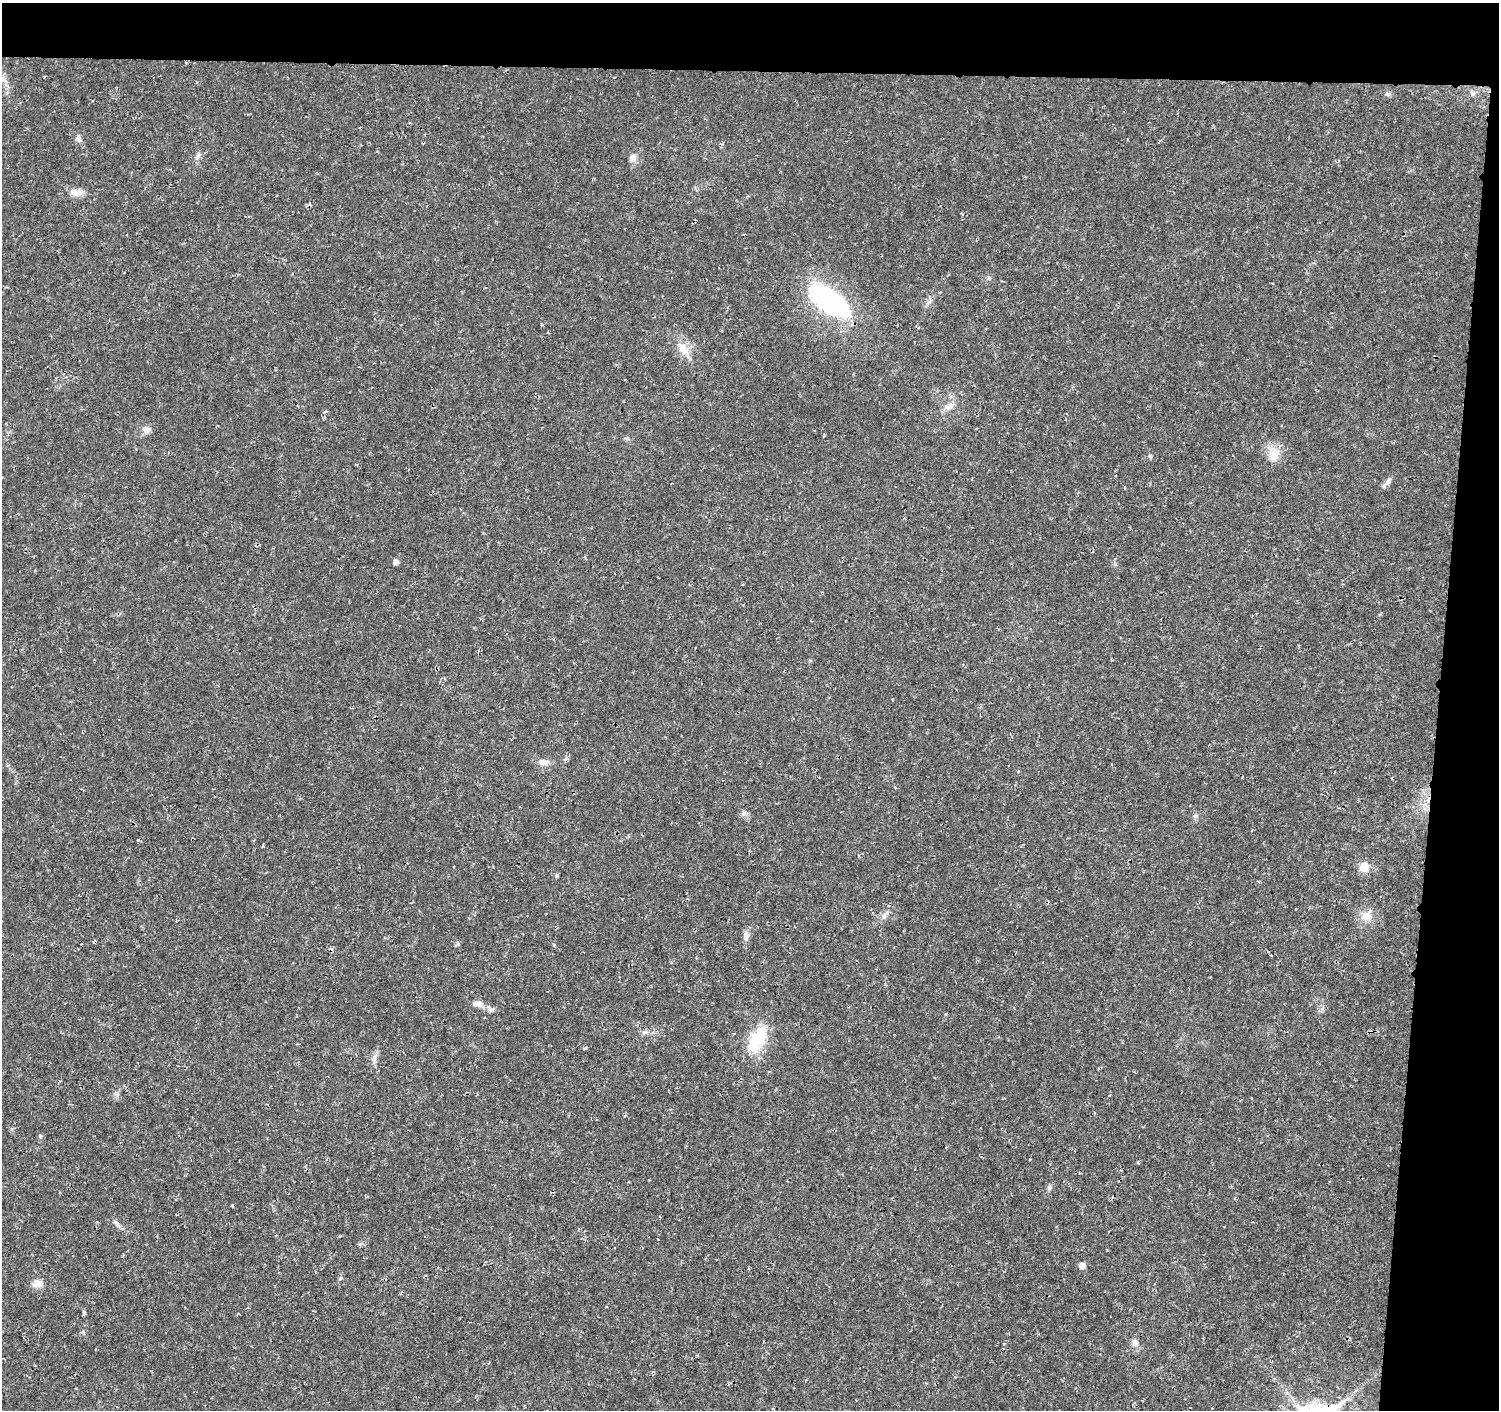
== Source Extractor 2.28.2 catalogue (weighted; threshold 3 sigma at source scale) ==
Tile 3 of 3 x 3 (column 3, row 1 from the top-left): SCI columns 2996-4492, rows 3045-4452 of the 4502 x 4733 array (HDU 1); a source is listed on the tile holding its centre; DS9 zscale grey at full resolution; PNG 1501 x 1412 px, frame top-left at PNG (2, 3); no overlay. Shown black and unused: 9% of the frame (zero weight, under 3 of 4 exposures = <1% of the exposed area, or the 3 px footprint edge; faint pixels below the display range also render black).
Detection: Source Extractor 2.28.2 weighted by HDU 2 'WHT'; one run over the whole footprint, this tile lists its part. Background 0.025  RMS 0.0028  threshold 0.0125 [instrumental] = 3 sigma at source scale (4.5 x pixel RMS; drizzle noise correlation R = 1.50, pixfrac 1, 0.0396/0.0396 arcsec/px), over >= 5 px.
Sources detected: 32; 1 cosmic-ray / hot-pixel residue — not listed; the other 31 listed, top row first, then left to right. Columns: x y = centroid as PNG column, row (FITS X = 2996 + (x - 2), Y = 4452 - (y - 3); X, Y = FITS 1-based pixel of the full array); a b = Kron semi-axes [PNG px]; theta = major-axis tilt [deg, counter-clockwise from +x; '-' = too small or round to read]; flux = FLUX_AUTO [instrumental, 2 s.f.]
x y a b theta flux
1473 93 8 6 -77 0.82
1388 94 7 5 -4 0.68
78 138 10 6 -78 0.9
198 156 12 5 61 1
632 158 9 8 - 1.7
76 193 17 9 -3 2.3
989 278 6 6 - 0.53
830 302 43 19 -35 46
683 348 19 11 -66 3.8
949 406 14 8 27 2
146 430 9 9 - 1.4
1273 455 18 15 -74 3.9
1387 482 15 5 54 1.2
396 562 6 5 - 1.3
543 762 13 8 -5 1.8
1195 816 6 4 18 0.44
1364 867 13 12 - 2.8
1366 916 14 11 51 3.1
746 935 11 8 85 1.4
457 944 7 5 58 0.44
478 1004 14 7 -3 1.6
490 1009 11 7 -20 1.1
645 1032 7 4 2 0.64
757 1039 36 18 63 11
40 1136 6 5 - 0.4
1049 1187 8 4 81 0.57
116 1223 13 5 -52 0.98
1082 1266 6 6 - 1.5
38 1284 13 9 4 1.9
84 1312 8 3 85 0.39
1135 1343 9 8 - 1.4
Unlisted compact peaks at least as high as the median listed source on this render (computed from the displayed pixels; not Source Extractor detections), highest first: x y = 1150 456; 374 1057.